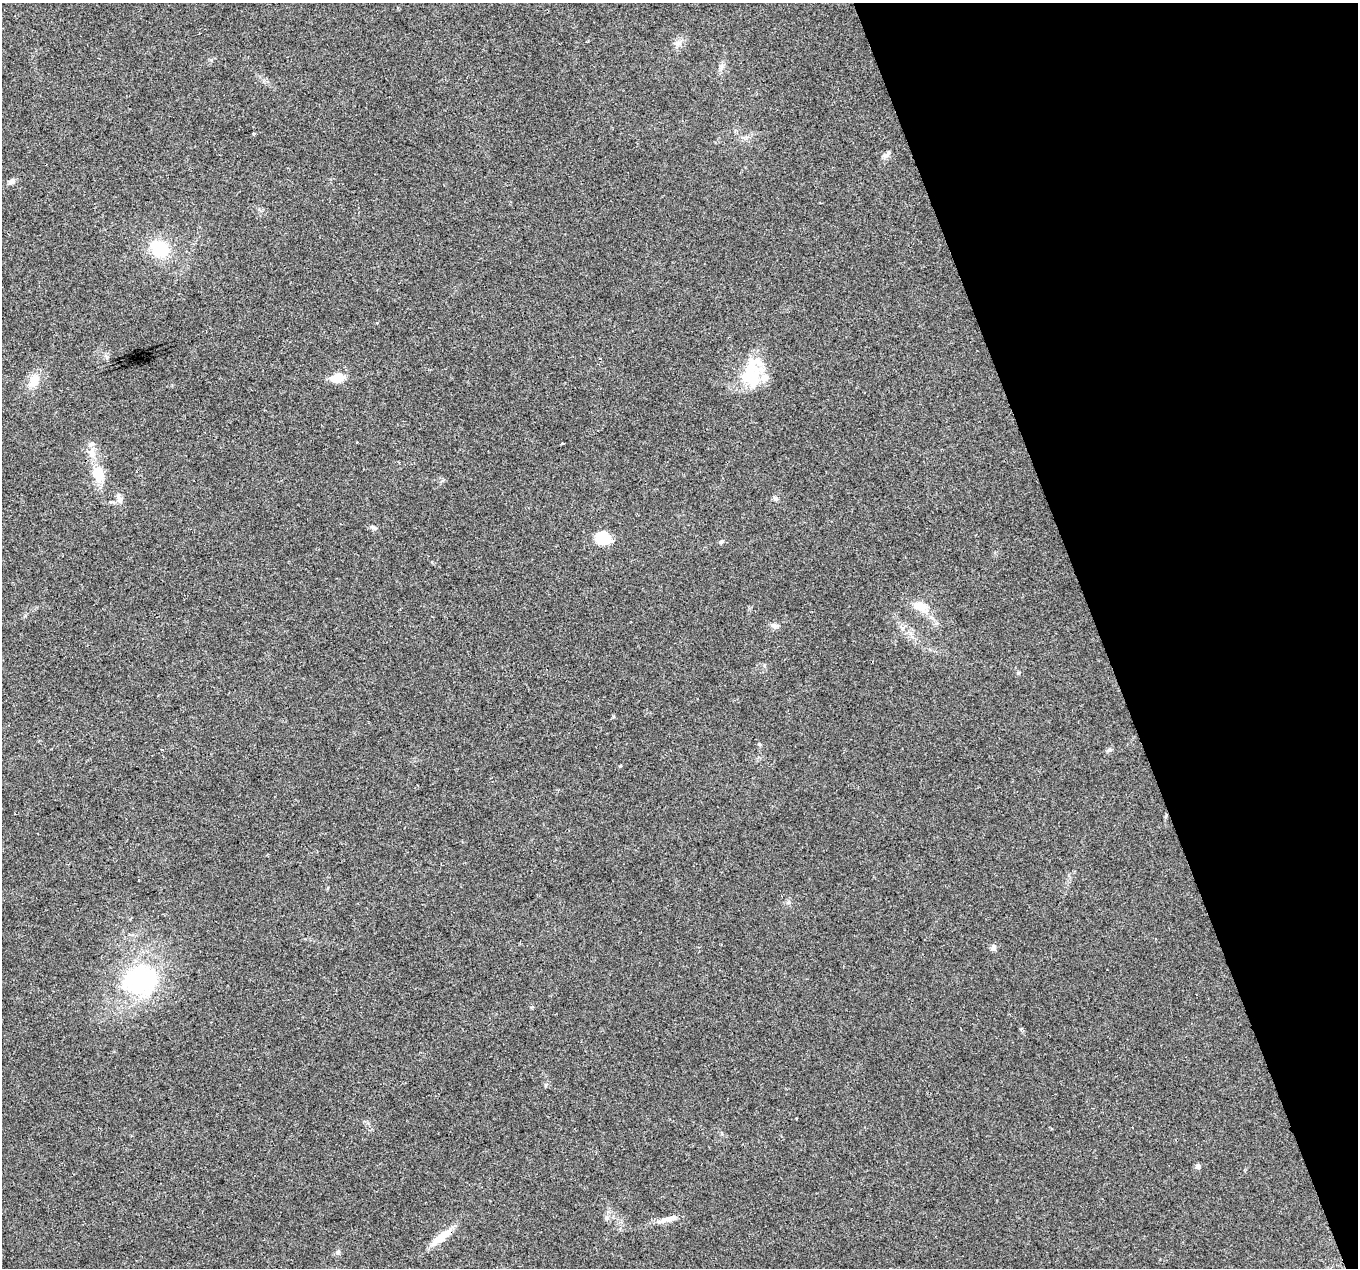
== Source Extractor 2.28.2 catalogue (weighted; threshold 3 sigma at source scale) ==
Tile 12 of 4 x 4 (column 4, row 3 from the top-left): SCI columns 4068-5423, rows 1334-2599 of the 5425 x 5251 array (HDU 1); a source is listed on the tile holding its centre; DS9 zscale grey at full resolution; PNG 1360 x 1270 px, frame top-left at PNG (2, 3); no overlay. Shown black and unused: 19% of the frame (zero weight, under 2 of 3 exposures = <1% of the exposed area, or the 3 px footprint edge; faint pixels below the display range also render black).
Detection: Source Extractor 2.28.2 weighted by HDU 2 'WHT'; one run over the whole footprint, this tile lists its part. Background 0.0515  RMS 0.0069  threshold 0.0311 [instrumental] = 3 sigma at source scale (4.5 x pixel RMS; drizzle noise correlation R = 1.50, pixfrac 1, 0.0396/0.0396 arcsec/px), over >= 5 px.
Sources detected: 34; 2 inside a brighter object's white glare — not listed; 1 inside a brighter listed object's ellipse — not listed separately; the other 31 listed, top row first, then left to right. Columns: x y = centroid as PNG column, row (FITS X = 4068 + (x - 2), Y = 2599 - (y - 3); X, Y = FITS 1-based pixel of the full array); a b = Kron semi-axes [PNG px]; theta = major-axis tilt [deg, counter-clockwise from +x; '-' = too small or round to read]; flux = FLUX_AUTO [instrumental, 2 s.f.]
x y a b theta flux
677 43 8 8 - 3.3
721 67 10 4 77 2.1
254 134 5 3 - 0.99
885 155 10 6 21 2.3
12 181 9 6 25 2.7
160 249 19 15 -33 31
749 374 45 14 51 23
337 378 15 9 9 10
764 378 13 11 31 5.7
34 381 17 12 76 9.1
563 443 2 2 - 0.58
91 444 10 5 25 1.9
98 473 23 16 -69 14
775 498 8 6 -38 1.5
119 499 10 8 -60 2.9
602 538 17 14 -13 18
721 542 7 6 - 1.4
920 606 21 14 -21 10
774 625 10 5 -11 2.2
759 744 4 4 - 0.78
162 750 3 2 - 0.61
1110 750 8 4 9 1.3
620 766 5 3 - 0.67
994 947 9 7 -75 2
140 980 33 27 8 110
546 1085 6 4 62 1.1
1198 1166 6 6 - 2.1
606 1218 8 6 -87 1.9
669 1218 29 6 13 6.4
440 1238 33 9 38 13
338 1252 6 4 88 1.2
Unlisted compact peaks at least as high as the median listed source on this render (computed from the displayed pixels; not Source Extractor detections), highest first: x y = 1018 673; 373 527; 613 716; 531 1007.